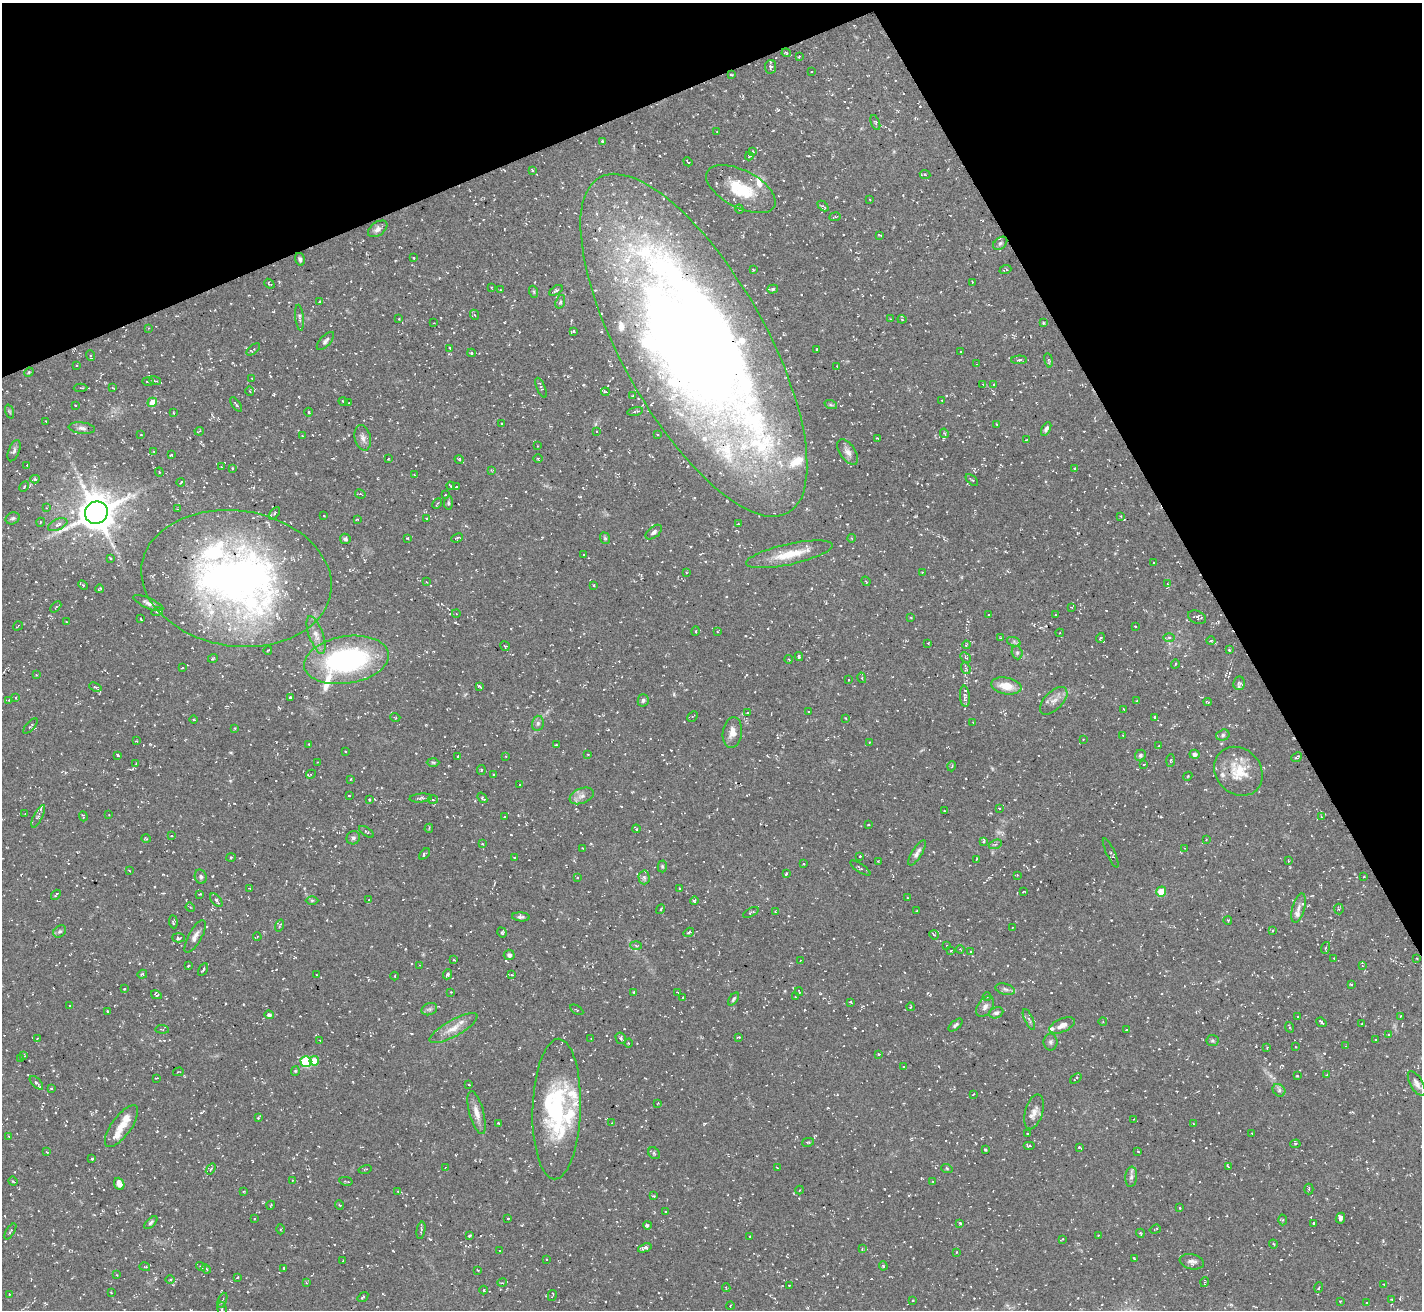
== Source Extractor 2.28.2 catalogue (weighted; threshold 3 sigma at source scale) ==
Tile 3 of 4 x 4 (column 3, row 1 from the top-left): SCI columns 2841-4260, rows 4078-5385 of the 5682 x 5673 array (HDU 1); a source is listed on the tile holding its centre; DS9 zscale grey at full resolution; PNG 1424 x 1312 px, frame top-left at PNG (2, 3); each listed source drawn as its Kron ellipse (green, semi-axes under 4 px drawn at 4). Shown black and unused: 23% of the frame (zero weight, under 3 of 5 exposures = <1% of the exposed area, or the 3 px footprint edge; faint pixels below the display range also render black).
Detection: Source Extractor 2.28.2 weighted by HDU 2 'WHT'; one run over the whole footprint, this tile lists its part. Background 0.101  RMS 0.0071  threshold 0.0318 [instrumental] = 3 sigma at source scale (4.5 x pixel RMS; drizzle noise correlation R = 1.50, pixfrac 1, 0.05/0.05 arcsec/px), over >= 5 px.
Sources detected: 610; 1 too faint to see at this stretch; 3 inside a brighter object's white glare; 51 cosmic-ray / hot-pixel residue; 1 long thin detection or spike segment (spike, bleed or trail) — neither listed nor drawn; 34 inside a brighter listed object's ellipse — not listed separately; of the other 520, all 500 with FLUX_AUTO >= 0.407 (the completeness limit of this list) listed and drawn (20 fainter detections not listed), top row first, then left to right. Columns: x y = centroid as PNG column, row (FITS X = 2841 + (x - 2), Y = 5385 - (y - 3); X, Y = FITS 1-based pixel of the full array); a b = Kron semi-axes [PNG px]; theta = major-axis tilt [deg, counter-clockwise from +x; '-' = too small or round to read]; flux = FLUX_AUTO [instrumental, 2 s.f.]
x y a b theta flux
786 53 5 3 - 0.73
799 56 3 2 - 1.2
771 67 7 5 81 1.5
812 72 3 2 - 0.57
731 75 3 2 - 0.66
875 123 8 4 -68 1
717 132 2 2 - 0.46
602 141 4 3 - 1.2
752 151 3 2 - 0.45
749 156 4 4 - 0.69
688 162 5 2 - 0.67
532 170 4 2 - 0.53
925 174 5 3 - 0.66
741 189 38 18 -27 29
870 200 3 2 - 0.51
823 206 6 4 -43 0.86
739 209 4 4 - 0.73
835 217 6 3 8 0.76
378 229 11 6 35 3.2
880 235 4 2 - 0.6
1000 243 8 5 39 1.7
413 258 3 2 - 0.89
300 259 6 5 - 1.5
753 269 3 2 - 0.63
1005 270 6 3 20 1
972 282 3 2 - 0.51
269 284 6 3 -39 0.73
491 287 3 2 - 0.46
773 289 5 4 - 0.85
500 290 2 2 - 0.54
556 290 7 3 31 1.2
534 292 6 4 -72 0.83
320 302 3 2 - 0.77
560 302 7 4 72 1.2
475 315 5 3 - 0.72
299 318 13 4 -84 1.7
399 319 3 2 - 0.47
891 319 4 3 - 0.57
902 319 4 4 - 0.73
434 323 4 3 - 0.53
1043 323 3 2 - 0.53
148 328 3 2 - 0.41
573 331 4 3 - 0.82
325 341 11 5 47 2.1
694 345 192 72 -61 1300
450 348 4 3 - 0.9
816 349 3 2 - 0.82
253 350 8 3 38 0.91
961 352 3 2 - 0.65
472 353 4 4 - 0.83
90 355 5 3 - 0.76
1019 360 8 4 2 1.3
1049 360 7 3 -80 0.88
976 364 3 2 - 0.44
77 366 3 3 - 0.98
837 367 3 2 - 0.8
29 372 5 4 - 0.78
252 378 2 2 - 0.52
148 381 6 3 -1 0.93
155 381 6 3 -18 0.83
983 384 4 4 - 0.55
994 384 4 3 - 0.6
81 388 7 3 1 0.93
113 388 3 3 - 0.55
541 388 11 3 -66 1.2
250 391 4 3 - 0.54
605 392 4 3 - 0.73
632 396 2 2 - 0.59
942 400 2 2 - 0.51
343 401 4 3 - 0.61
152 402 5 4 - 12
349 403 3 2 - 0.48
75 405 2 2 - 0.53
236 405 8 2 -54 0.72
831 405 6 4 -18 0.97
9 411 7 3 -71 0.74
635 411 8 3 12 1.2
308 412 4 3 - 0.62
173 413 4 2 - 0.51
46 421 2 2 - 0.46
502 423 2 2 - 0.59
997 424 4 3 - 0.64
82 428 13 5 -6 2.6
1046 429 7 4 60 1.8
199 431 5 3 - 0.73
596 431 2 2 - 0.45
944 433 5 3 - 0.65
657 434 3 2 - 0.72
141 435 3 2 - 0.52
302 436 3 2 - 0.69
363 438 13 8 -75 3.4
877 438 3 2 - 0.56
1026 440 3 2 - 0.43
537 446 3 2 - 0.45
14 451 11 5 68 1.9
154 451 4 2 - 0.46
848 452 14 7 -55 3.9
171 455 2 2 - 0.6
538 458 4 3 - 0.69
388 459 3 2 - 0.44
459 459 5 3 - 0.62
27 465 3 3 - 0.59
221 467 2 2 - 0.44
232 468 3 3 - 0.97
1075 469 4 3 - 0.77
491 470 4 4 - 0.58
159 472 4 4 - 0.7
414 475 4 3 - 0.51
35 479 4 4 - 1
972 480 7 2 -43 0.65
181 483 4 2 - 0.67
451 486 4 2 - 0.82
24 487 5 3 - 0.98
456 487 3 2 - 0.85
360 494 5 3 - 0.78
445 495 2 2 - 0.52
448 503 7 4 87 1.1
437 504 5 3 - 0.81
46 508 4 3 - 0.55
177 509 2 2 - 0.53
96 513 11 11 - 1800
274 513 7 3 51 0.92
324 516 3 2 - 0.41
1121 516 4 3 - 0.68
13 518 7 6 - 1.5
426 518 2 2 - 0.47
357 519 3 2 - 0.49
41 522 4 3 - 0.49
738 524 4 2 - 0.47
58 525 10 5 25 2.9
654 532 9 5 39 2
407 538 4 3 - 0.63
457 538 6 3 22 0.89
605 538 6 4 -69 1
852 538 4 3 - 0.59
345 539 5 5 - 1.5
789 554 44 10 12 19
584 555 3 2 - 0.68
110 558 4 2 - 0.58
1154 563 3 2 - 0.66
686 572 3 2 - 0.49
922 572 3 2 - 0.6
236 578 95 68 -9 350
866 581 5 2 - 0.5
426 582 3 2 - 0.53
1168 584 3 2 - 0.42
83 585 5 3 - 0.72
593 585 4 3 - 0.49
99 589 4 2 - 0.65
148 603 16 5 -24 2.9
56 607 6 2 46 0.54
1072 607 4 3 - 0.64
157 612 5 4 - 0.93
456 614 4 3 - 0.69
989 615 2 2 - 0.62
1056 615 3 2 - 0.55
1197 617 9 6 -22 2
911 618 4 2 - 0.5
141 619 4 2 - 0.54
66 622 3 3 - 0.83
18 626 5 2 - 0.59
1135 626 3 2 - 0.48
696 631 5 3 - 0.61
717 631 4 3 - 0.73
1060 633 4 4 - 0.74
316 635 20 7 -70 5.5
1000 638 3 2 - 0.49
1100 638 5 3 - 0.65
1169 638 6 4 1 1
1211 641 4 3 - 0.59
1014 642 7 4 -19 1.5
928 643 2 2 - 0.44
966 645 4 3 - 0.56
505 646 5 3 - 0.59
268 650 4 2 - 0.52
1229 650 3 3 - 0.75
1017 653 7 5 -70 1.4
799 657 4 3 - 0.84
966 657 6 4 -44 0.99
213 658 5 3 - 0.58
788 659 4 3 - 0.54
346 660 43 23 9 120
1175 664 4 3 - 0.6
182 668 3 2 - 0.52
966 668 6 4 -71 1.1
36 675 4 3 - 0.49
862 678 5 3 - 0.72
849 680 2 2 - 0.54
1239 683 7 6 - 1.4
479 686 4 2 - 0.92
1006 686 15 8 -10 11
95 687 6 3 -21 0.81
965 696 11 5 -85 2.7
290 697 3 3 - 1.1
16 698 4 2 - 0.48
9 700 3 3 - 0.44
643 700 6 5 - 1.4
1054 701 17 9 46 5.2
1137 701 3 3 - 0.62
1208 702 4 3 - 0.67
1124 709 3 2 - 0.61
809 712 3 2 - 0.57
747 713 3 2 - 0.48
693 716 6 3 44 0.63
395 717 5 3 - 0.55
1154 717 3 2 - 0.67
846 718 4 3 - 0.66
193 719 4 2 - 0.61
973 722 3 2 - 0.41
538 723 7 5 76 1.7
30 726 9 2 48 0.7
235 728 4 3 - 0.73
732 732 15 9 82 5.8
1123 735 2 2 - 0.51
1223 735 7 5 17 1.5
1083 740 3 2 - 0.47
136 741 3 2 - 0.44
870 742 3 3 - 0.58
309 744 3 2 - 0.55
557 745 3 2 - 0.78
1159 746 3 2 - 0.51
345 751 3 2 - 0.56
588 754 3 2 - 0.47
1195 754 5 4 - 2
118 755 3 2 - 0.78
1140 755 6 5 - 1.5
458 756 3 2 - 0.54
506 756 3 3 - 0.56
1297 757 6 3 41 1
1171 760 6 3 87 0.71
317 762 2 2 - 0.42
433 762 6 4 -1 0.96
136 764 3 3 - 0.56
1144 765 3 2 - 0.63
952 766 5 3 - 0.59
481 770 5 4 - 0.69
1238 771 26 22 -47 20
311 774 5 3 - 0.78
494 774 3 2 - 0.53
1188 776 4 3 - 0.57
351 779 3 3 - 0.61
520 784 3 2 - 0.43
349 796 3 2 - 0.68
582 796 12 7 21 3.7
421 798 11 4 5 1.6
482 798 6 3 -52 1.3
369 799 4 4 - 1.1
433 799 5 3 - 0.71
999 808 3 2 - 0.52
944 811 3 2 - 0.44
25 814 2 2 - 0.48
109 815 3 2 - 0.42
38 816 12 4 63 1.6
83 816 5 3 - 0.65
1321 816 4 3 - 0.58
504 817 3 2 - 0.48
868 824 3 2 - 0.81
429 828 4 3 - 0.6
636 829 4 2 - 0.87
366 832 8 3 -34 0.9
172 836 3 2 - 0.64
353 838 7 6 - 1.8
146 839 5 3 - 0.62
1206 839 3 2 - 0.41
984 841 4 3 - 1.2
482 844 4 3 - 0.59
995 844 7 4 20 1.2
583 848 2 2 - 0.5
1185 848 3 2 - 0.43
917 853 14 5 58 3
1111 853 16 4 -65 1.4
424 854 6 3 43 1.2
860 856 3 2 - 0.68
231 857 5 3 - 0.67
514 857 3 2 - 0.46
976 859 4 2 - 0.57
878 861 3 3 - 0.48
1288 861 2 2 - 0.6
804 864 3 2 - 0.47
662 866 6 4 -88 0.98
860 868 12 4 -33 1.3
129 870 3 2 - 0.55
786 874 3 2 - 0.96
1017 875 3 3 - 0.55
201 877 7 6 - 1.9
577 877 4 3 - 0.53
644 877 7 5 -88 2.1
1364 877 3 2 - 0.65
249 888 3 2 - 0.43
679 888 3 2 - 0.43
1023 892 3 2 - 0.6
1161 892 5 5 - 20
200 894 3 3 - 0.5
56 895 5 3 - 1.4
907 898 2 2 - 0.44
216 900 8 4 -49 2.3
312 900 6 4 1 0.97
369 900 3 3 - 0.54
694 900 4 3 - 0.84
190 907 5 4 - 0.75
1298 908 15 6 74 3.4
661 909 5 4 - 0.94
1339 909 5 5 - 0.97
917 911 3 2 - 0.76
751 912 8 3 27 0.84
775 912 4 3 - 0.52
521 917 9 4 -4 1.7
1228 920 4 3 - 0.53
173 922 6 3 -84 1
280 926 6 2 71 0.6
1012 927 3 2 - 0.47
1272 930 4 3 - 0.86
60 931 7 5 42 1.3
502 932 5 4 - 0.94
689 932 5 4 - 1.2
934 935 5 4 - 0.66
195 936 18 6 61 3.7
257 937 4 3 - 0.49
178 938 6 4 -1 1.3
947 945 2 2 - 0.49
636 946 5 3 - 0.83
1325 948 6 3 71 0.85
960 949 4 3 - 0.68
951 950 3 2 - 0.49
971 952 3 2 - 0.48
509 955 5 5 - 2.4
1334 958 3 2 - 0.47
1417 958 2 2 - 0.57
454 960 3 3 - 0.56
800 961 3 2 - 0.44
419 965 4 2 - 0.47
188 966 3 2 - 0.46
1362 966 4 3 - 0.62
203 970 7 3 60 1.5
142 974 5 4 - 0.87
448 974 5 3 - 1.5
317 975 2 2 - 0.47
512 975 4 3 - 0.54
394 976 4 3 - 0.51
1351 985 3 2 - 0.75
124 989 3 3 - 0.53
1005 989 10 5 -15 2.1
451 992 2 2 - 0.5
634 992 3 3 - 0.68
677 992 3 2 - 0.47
799 992 4 2 - 0.46
156 995 5 3 - 1
987 996 4 3 - 0.57
683 997 3 2 - 0.46
795 997 3 2 - 0.47
734 999 7 4 54 1.2
850 1002 3 2 - 0.66
70 1006 3 3 - 0.67
910 1007 4 2 - 0.54
985 1007 11 7 57 3.3
429 1009 8 6 20 1.8
577 1010 7 3 -33 0.61
108 1011 3 2 - 0.68
996 1013 7 5 25 1.8
269 1015 4 4 - 2.2
1298 1016 3 2 - 0.43
1401 1016 3 2 - 0.68
1029 1019 11 3 -65 1.5
1103 1022 4 3 - 0.5
1321 1022 5 3 - 1.3
1362 1024 3 2 - 0.58
956 1025 8 3 41 1.5
1062 1025 14 6 24 4.5
1289 1027 5 3 - 0.63
453 1028 27 8 29 9.2
162 1029 6 2 -5 0.68
1126 1030 3 2 - 0.51
1389 1034 3 3 - 0.59
739 1037 4 3 - 0.66
621 1038 6 5 - 1.6
37 1039 3 2 - 0.43
591 1039 3 2 - 0.41
320 1040 3 2 - 0.52
1212 1040 6 5 - 1.1
1376 1040 3 2 - 0.59
1050 1042 8 7 - 1.9
628 1043 4 3 - 0.63
1346 1046 3 3 - 0.44
1295 1047 3 2 - 0.48
1267 1048 3 2 - 0.51
878 1054 4 3 - 0.71
24 1056 4 2 - 0.49
21 1059 3 2 - 0.54
306 1061 5 5 - 56
314 1061 5 4 - 11
904 1067 3 3 - 0.57
295 1071 5 4 - 0.8
178 1072 5 3 - 0.59
1326 1075 3 3 - 0.62
1297 1076 3 2 - 0.47
157 1078 3 2 - 0.55
1076 1078 6 3 37 1
36 1083 8 4 -45 1.9
1417 1084 14 6 -59 3.1
469 1085 3 2 - 0.42
51 1088 3 2 - 0.75
1279 1090 7 5 -44 1.7
973 1095 3 2 - 0.43
658 1103 3 2 - 0.53
557 1109 70 24 88 69
1034 1112 18 9 74 4.8
477 1113 22 7 -75 6.3
258 1117 4 2 - 0.66
1134 1119 4 3 - 0.67
498 1123 3 3 - 0.58
611 1123 3 2 - 0.46
1193 1124 3 2 - 0.67
121 1126 25 10 54 9
1027 1133 3 2 - 0.68
1252 1133 2 2 - 0.48
9 1136 4 3 - 0.59
808 1142 6 3 13 1
1295 1144 5 4 - 1.2
1029 1146 6 3 0 0.89
1079 1147 4 3 - 0.91
985 1150 3 2 - 0.76
1138 1151 2 2 - 0.5
47 1152 4 3 - 0.51
654 1153 6 5 - 1.2
92 1159 3 2 - 0.73
1228 1166 3 2 - 1
445 1168 3 2 - 0.41
777 1168 3 2 - 0.46
211 1169 6 3 52 0.95
365 1169 6 2 14 0.66
947 1169 6 3 -20 0.77
1131 1177 10 6 85 2.4
293 1180 3 2 - 0.54
13 1181 4 3 - 0.65
346 1181 7 3 -12 1.1
933 1182 4 2 - 0.54
119 1184 6 5 - 4
1309 1189 5 4 - 0.91
799 1190 4 3 - 0.64
243 1192 4 2 - 0.54
398 1192 4 3 - 0.58
653 1196 3 2 - 0.78
271 1205 4 2 - 0.53
339 1205 5 3 - 0.56
1180 1208 3 2 - 0.54
665 1211 3 2 - 0.53
508 1218 3 2 - 0.74
1340 1218 5 4 - 3.4
254 1219 3 2 - 0.47
1283 1220 5 3 - 0.64
151 1223 8 4 42 1.3
960 1223 3 3 - 0.78
1313 1223 4 2 - 0.55
647 1225 4 3 - 1.2
281 1229 5 3 - 0.75
1155 1229 5 2 - 0.69
421 1230 9 3 80 1.3
10 1231 9 3 58 0.94
1140 1233 4 3 - 0.77
1098 1235 3 3 - 0.43
469 1236 3 3 - 0.97
750 1236 3 2 - 0.69
1063 1239 3 2 - 0.57
1273 1244 4 3 - 0.66
645 1248 7 4 20 1.8
862 1249 3 3 - 0.52
499 1251 2 2 - 0.43
957 1252 4 2 - 0.41
546 1259 3 2 - 0.51
1134 1259 3 3 - 0.53
343 1261 2 2 - 0.54
1192 1262 12 7 -12 3
883 1266 5 3 - 0.85
145 1267 5 3 - 0.67
201 1267 5 4 - 1.3
284 1268 3 3 - 0.97
206 1269 5 4 - 0.99
478 1270 3 2 - 0.58
117 1275 3 3 - 0.46
237 1277 4 3 - 0.58
170 1279 5 3 - 0.67
1205 1282 5 3 - 0.66
306 1283 4 3 - 0.59
502 1283 5 3 - 0.61
1383 1284 2 2 - 0.44
789 1285 2 2 - 0.5
726 1287 4 3 - 0.66
1319 1288 5 3 - 0.87
484 1290 4 3 - 0.52
111 1292 3 2 - 0.6
9 1294 2 2 - 0.55
552 1295 5 2 - 0.79
363 1297 6 3 36 0.81
1391 1299 3 2 - 0.53
222 1300 8 3 69 1.1
913 1300 3 3 - 0.61
1340 1302 4 2 - 0.46
1366 1303 3 3 - 0.9
730 1306 4 3 - 0.59
222 1309 7 4 -82 1.5
Overlapping masked pixels (flux is a lower limit): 2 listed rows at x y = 694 345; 236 578
Isophote crosses this tile's border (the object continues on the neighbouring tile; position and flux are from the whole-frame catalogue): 2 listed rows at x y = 9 1294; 222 1309
Unlisted compact peaks at least as high as the median listed source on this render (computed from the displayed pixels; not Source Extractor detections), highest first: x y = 230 781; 231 753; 296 473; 274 394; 992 768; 157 1131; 785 991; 212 876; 1111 920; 828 1108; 522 1225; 1218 622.